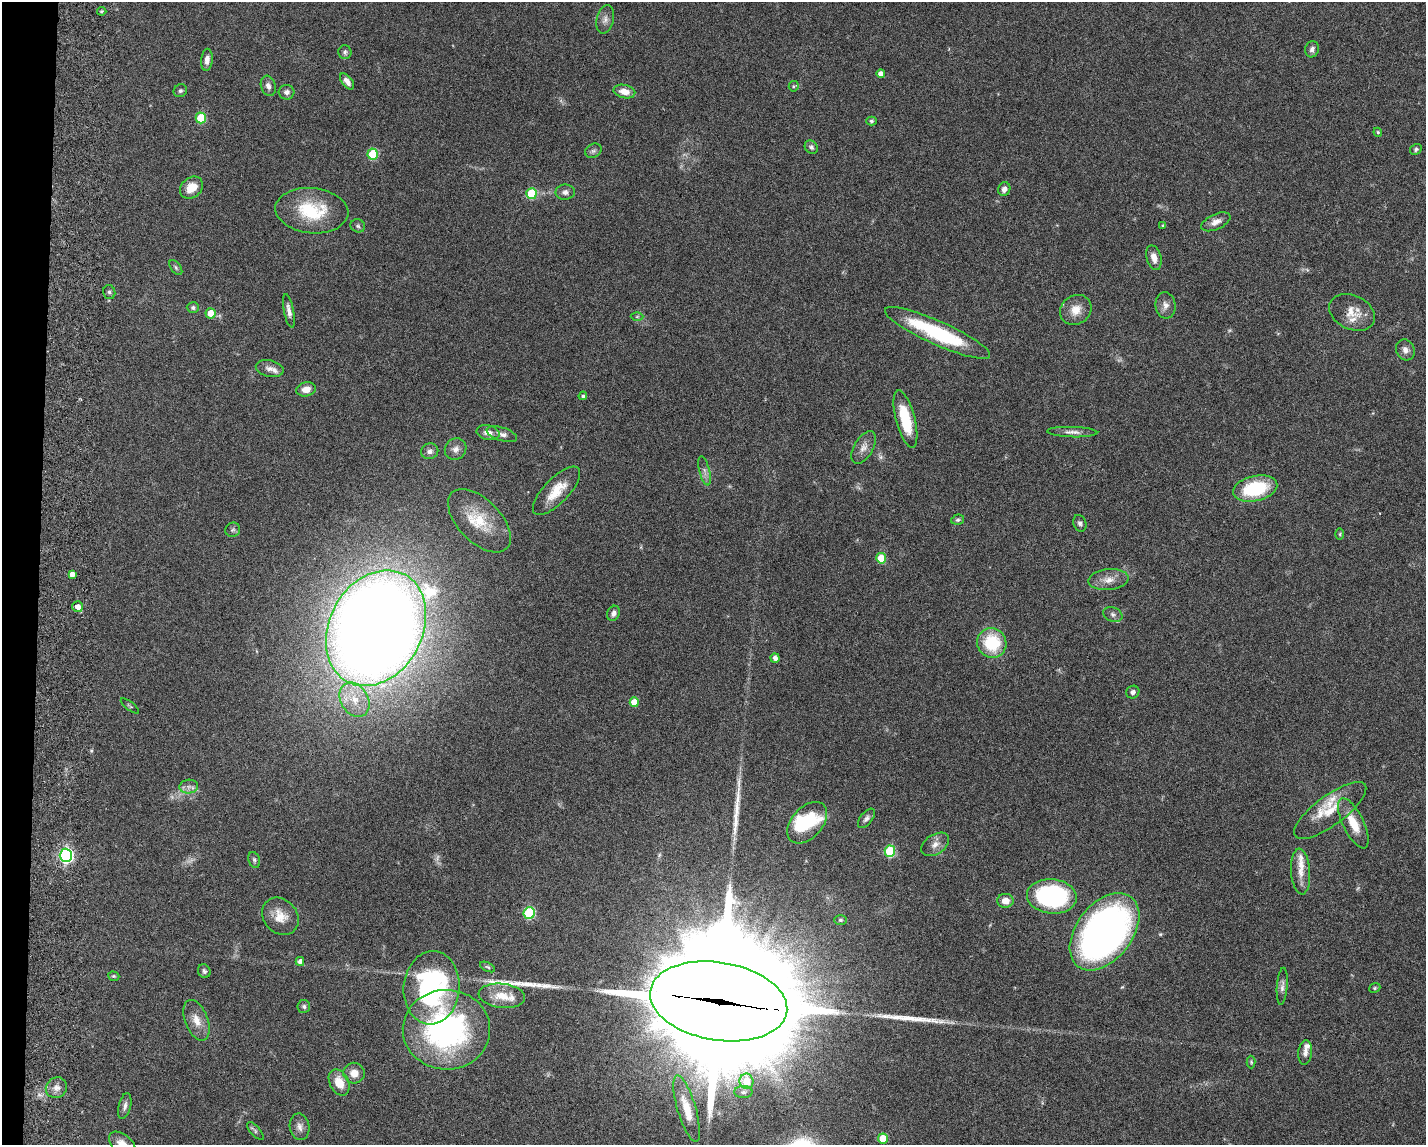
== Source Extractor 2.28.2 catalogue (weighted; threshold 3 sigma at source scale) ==
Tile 7 of 3 x 4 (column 1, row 3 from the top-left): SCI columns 277-1700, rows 1154-2296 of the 4712 x 4595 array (HDU 1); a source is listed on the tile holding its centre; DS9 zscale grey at full resolution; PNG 1428 x 1147 px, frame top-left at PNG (2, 2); each listed source drawn as its Kron ellipse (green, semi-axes under 4 px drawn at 4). Shown black and unused: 3% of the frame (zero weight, under 3 of 6 exposures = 3% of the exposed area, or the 3 px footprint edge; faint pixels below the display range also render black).
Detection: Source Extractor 2.28.2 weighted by HDU 2 'WHT'; one run over the whole footprint, this tile lists its part. Background 0.0588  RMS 0.0038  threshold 0.0154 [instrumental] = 3 sigma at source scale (4.09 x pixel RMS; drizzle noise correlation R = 1.36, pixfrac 0.8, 0.05/0.05 arcsec/px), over >= 5 px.
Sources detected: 129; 5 too faint to see at this stretch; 1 inside a brighter object's white glare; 3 long thin detections or spike segments (spike, bleed or trail) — neither listed nor drawn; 9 inside a brighter listed object's ellipse — not listed separately; the other 111 listed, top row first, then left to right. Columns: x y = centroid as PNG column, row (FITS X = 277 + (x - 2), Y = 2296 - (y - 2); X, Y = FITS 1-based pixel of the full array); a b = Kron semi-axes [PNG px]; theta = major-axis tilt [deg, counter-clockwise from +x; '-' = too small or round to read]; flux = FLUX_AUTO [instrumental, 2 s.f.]
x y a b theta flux
102 11 5 3 - 0.4
605 19 14 8 76 2
1312 49 8 7 - 1.2
345 52 7 6 - 0.88
207 60 11 5 84 2
881 74 4 4 - 2
347 81 9 5 -52 2
268 86 10 7 -73 1.6
794 86 5 5 - 0.48
180 91 7 6 - 0.75
287 92 8 7 - 1.4
624 92 11 6 -12 3.7
201 118 5 5 - 16
871 121 5 4 - 0.56
1378 132 4 4 - 0.5
811 147 7 6 - 1
1416 149 6 5 - 0.71
593 151 8 6 30 1
373 154 5 5 - 18
191 188 12 10 38 5.2
1004 189 7 6 - 1.9
565 192 9 7 0 1.5
531 194 5 5 - 19
312 211 36 22 -6 19
1216 222 15 7 24 2.4
358 226 7 6 - 0.84
1163 226 4 4 - 0.45
1154 258 13 7 -75 2.8
176 267 8 5 -53 0.67
109 292 7 6 - 0.84
1165 305 13 10 -83 2.3
193 307 6 5 - 0.83
1076 310 16 14 36 4.7
289 311 17 5 -79 1.9
1352 312 24 17 -25 5.9
211 313 5 5 - 5.1
637 317 6 4 1 0.48
938 333 57 12 -24 33
1405 350 11 9 -64 1.9
270 369 14 8 -13 1.9
306 389 10 7 13 3
583 396 4 4 - 0.57
905 419 29 9 -75 13
1072 432 25 5 -2 2
488 433 11 7 -12 2.4
502 434 16 6 -17 1.9
864 447 18 9 60 2.8
456 449 11 10 - 2.1
430 451 9 7 20 1.4
704 471 15 5 -76 1.6
1255 488 22 12 13 23
557 491 31 12 46 8.3
958 520 6 5 - 0.65
479 521 39 21 -45 13
1080 523 8 6 -70 1.1
233 530 7 7 - 0.86
1340 534 6 3 90 0.38
881 558 5 5 - 11
72 574 4 4 - 2.1
1108 580 20 10 6 3.8
78 607 5 5 - 2.6
613 613 8 6 64 1.4
1113 614 10 7 -22 1.2
376 628 61 46 61 890
992 643 15 14 - 17
775 658 5 4 - 1.4
1133 692 7 6 - 1.1
354 700 18 13 -59 6.8
634 702 5 4 - 5.1
130 706 11 3 -37 0.44
189 787 9 7 6 1.6
1330 810 43 15 36 9.5
866 818 11 6 51 1.3
807 823 24 15 47 15
1353 823 27 10 -64 7.8
935 844 15 9 34 2.6
890 851 6 5 - 25
66 855 7 6 - 79
254 860 8 5 -71 0.73
1301 872 23 9 -86 4.3
1052 896 25 17 -5 58
1005 901 8 7 - 3
529 913 6 5 - 28
280 916 20 16 -48 5.6
840 920 6 5 - 0.68
1104 932 44 28 52 190
300 961 4 4 - 1.6
488 967 8 4 -27 0.6
204 971 7 6 - 0.84
114 976 6 4 -18 0.45
1282 986 19 5 86 1.6
432 988 37 28 85 63
1375 988 6 4 22 0.47
502 996 23 12 -6 6.4
719 1001 69 39 -9 19000
304 1006 6 6 - 0.78
196 1020 21 11 -69 4.5
446 1030 44 40 -1 82
1305 1052 12 7 83 1.7
1251 1062 6 4 -89 0.43
354 1073 10 10 - 3.6
747 1081 7 7 - 6.8
339 1082 14 9 -63 6.1
56 1088 11 10 - 2.4
743 1092 9 6 1 1.1
125 1106 13 6 76 1.4
687 1109 34 9 -74 7.9
300 1127 13 9 -79 2.2
255 1131 11 5 -48 0.81
883 1138 5 5 - 9.3
122 1144 16 9 -41 3.6
Overlapping masked pixels (flux is a lower limit): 1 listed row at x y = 719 1001
Isophote crosses this tile's border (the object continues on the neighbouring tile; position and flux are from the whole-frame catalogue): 1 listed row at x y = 122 1144